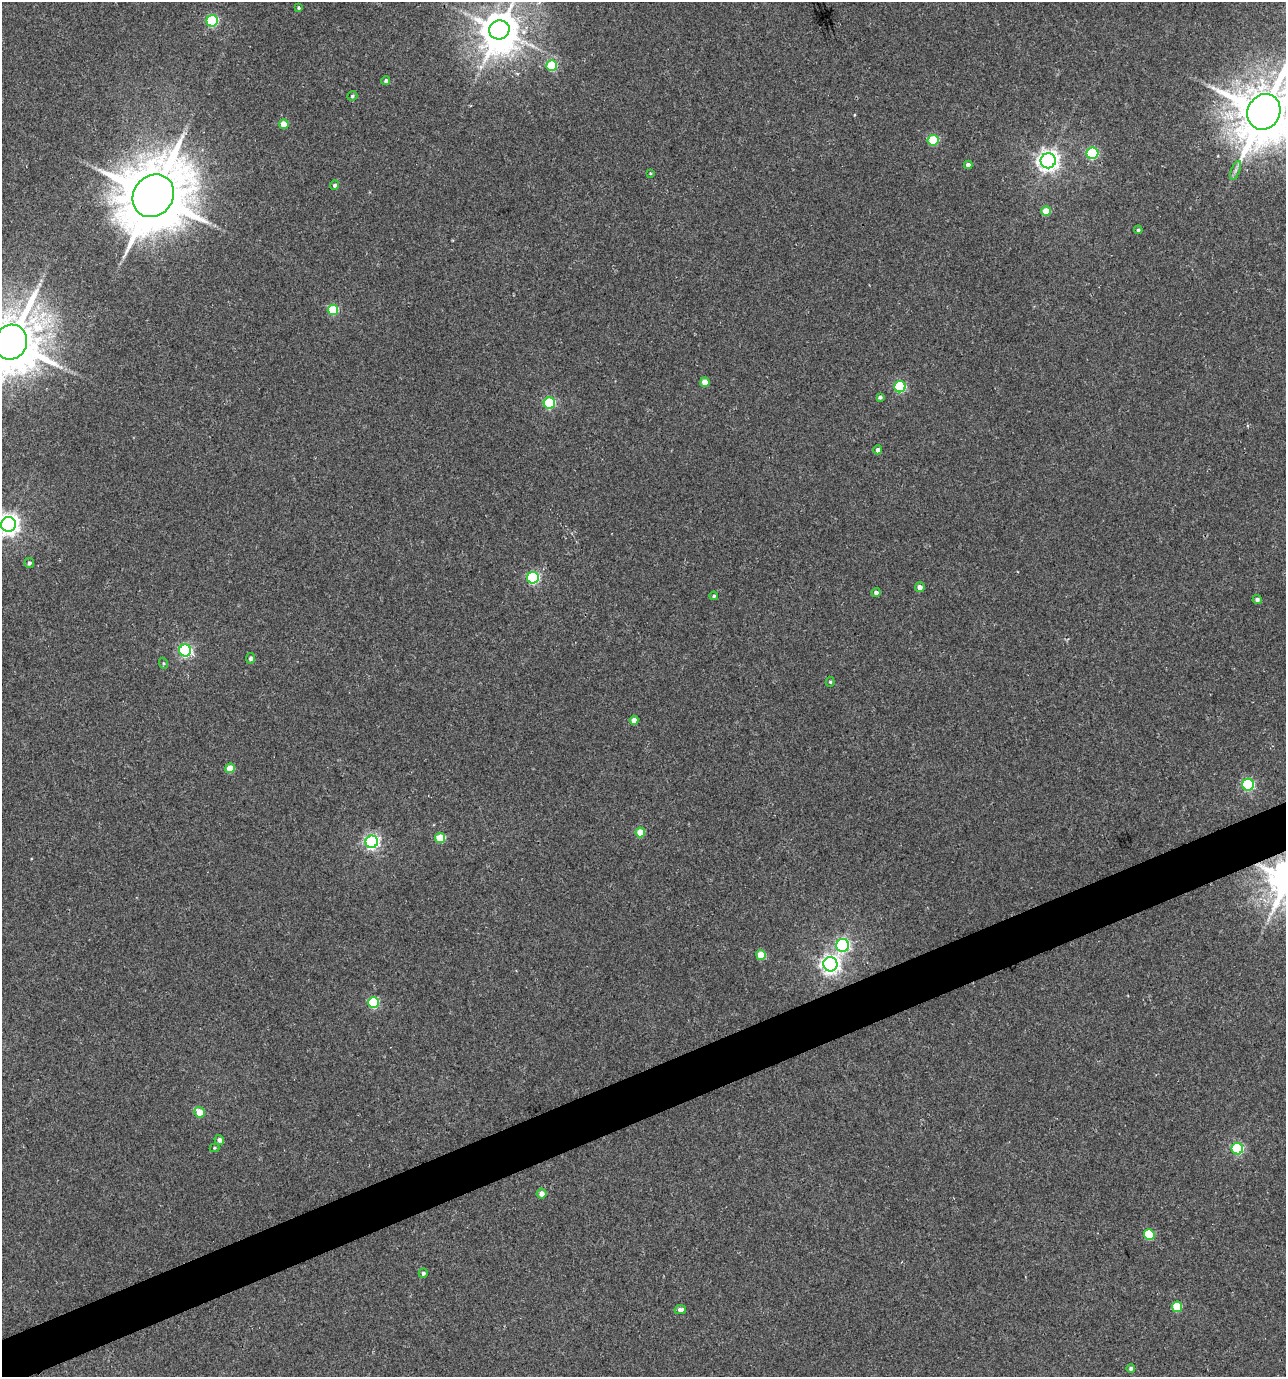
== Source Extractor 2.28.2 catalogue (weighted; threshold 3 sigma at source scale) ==
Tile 7 of 4 x 4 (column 3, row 2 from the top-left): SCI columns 2701-3984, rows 2753-4127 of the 5346 x 5507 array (HDU 1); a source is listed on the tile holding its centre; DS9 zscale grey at full resolution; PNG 1288 x 1379 px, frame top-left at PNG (2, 2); each listed source drawn as its Kron ellipse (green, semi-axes under 4 px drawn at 4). Shown black and unused: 3% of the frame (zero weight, under 3 of 4 exposures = <1% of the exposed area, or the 3 px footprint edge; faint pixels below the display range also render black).
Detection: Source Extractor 2.28.2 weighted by HDU 2 'WHT'; one run over the whole footprint, this tile lists its part. Background 0.0212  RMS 0.0066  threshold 0.0299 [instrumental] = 3 sigma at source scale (4.5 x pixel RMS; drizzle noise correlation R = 1.50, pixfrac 1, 0.0396/0.0396 arcsec/px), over >= 5 px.
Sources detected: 57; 1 inside a brighter object's white glare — neither listed nor drawn; the other 56 listed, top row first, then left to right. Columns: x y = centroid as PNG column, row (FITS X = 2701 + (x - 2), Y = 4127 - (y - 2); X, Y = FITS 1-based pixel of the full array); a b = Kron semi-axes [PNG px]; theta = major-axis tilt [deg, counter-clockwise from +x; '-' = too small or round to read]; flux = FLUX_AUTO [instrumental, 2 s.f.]
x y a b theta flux
299 8 4 4 - 1
212 21 6 5 - 59
499 30 10 9 - 1700
552 66 5 5 - 33
386 81 4 4 - 1.4
352 96 5 4 - 1.1
1264 112 18 16 62 4200
284 124 5 4 - 9.7
933 140 5 5 - 28
1092 153 6 5 - 58
1048 161 7 7 - 430
968 165 4 4 - 2.5
1235 170 10 3 69 1.9
650 173 4 4 - 0.63
335 185 4 4 - 1.6
153 196 22 19 51 5200
1046 211 5 5 - 12
1138 230 4 3 - 1.4
333 310 5 5 - 34
11 342 18 16 67 3800
705 382 5 4 - 9.7
900 387 5 5 - 55
880 397 4 3 - 1.5
549 403 5 5 - 56
878 450 4 4 - 2.5
8 524 7 7 - 430
29 563 5 5 - 1.7
533 578 6 6 - 80
920 587 5 5 - 3.9
876 593 4 4 - 2.5
714 596 4 4 - 1.1
1257 600 4 4 - 1.8
185 650 6 6 - 110
251 658 5 4 - 1.9
163 663 5 3 - 0.74
830 682 5 4 - 1
634 720 4 4 - 5.5
230 768 5 4 - 13
1248 785 6 6 - 73
640 832 5 5 - 14
440 838 5 5 - 19
372 842 6 6 - 160
843 945 6 6 - 130
761 955 5 4 - 16
830 964 7 7 - 330
373 1003 5 5 - 41
199 1112 5 5 - 15
219 1140 5 5 - 2.5
214 1148 5 4 - 0.81
1237 1149 6 5 - 67
541 1194 5 5 - 4.4
1149 1235 5 5 - 30
423 1273 4 4 - 1.7
1177 1307 5 5 - 26
680 1310 6 4 12 2.6
1131 1368 4 4 - 1.9
Overlapping masked pixels (flux is a lower limit): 1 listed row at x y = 199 1112
Isophote crosses this tile's border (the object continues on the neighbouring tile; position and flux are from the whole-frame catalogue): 4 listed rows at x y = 499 30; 1264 112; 11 342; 8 524